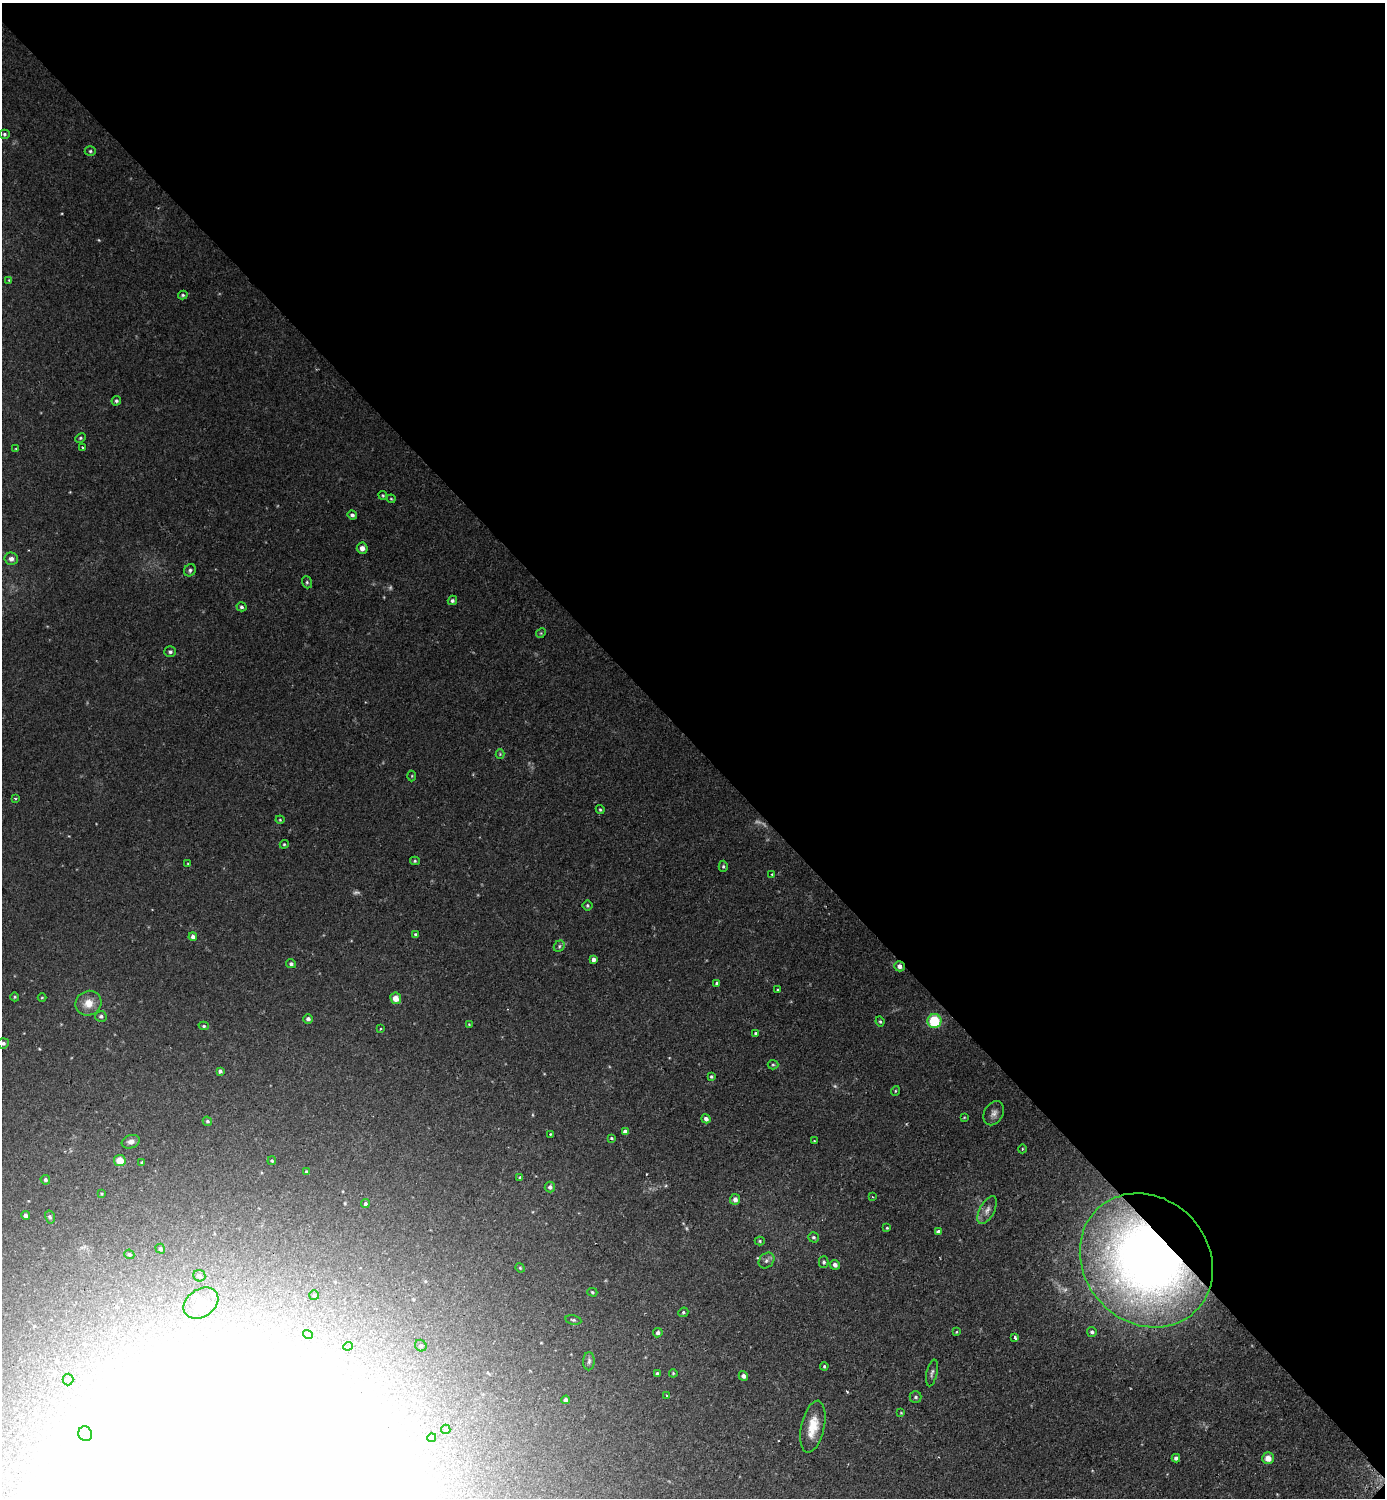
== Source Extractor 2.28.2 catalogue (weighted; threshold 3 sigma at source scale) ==
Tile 3 of 4 x 4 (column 3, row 1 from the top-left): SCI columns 2942-4324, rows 4508-6003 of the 6025 x 6022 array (HDU 1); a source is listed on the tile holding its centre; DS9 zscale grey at full resolution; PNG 1387 x 1500 px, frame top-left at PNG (2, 3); each listed source drawn as its Kron ellipse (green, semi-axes under 4 px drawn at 4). Shown black and unused: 50% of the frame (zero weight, under 2 of 3 exposures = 3% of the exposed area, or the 3 px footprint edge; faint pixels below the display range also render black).
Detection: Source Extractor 2.28.2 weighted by HDU 2 'WHT'; one run over the whole footprint, this tile lists its part. Background 0.0441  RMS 0.0046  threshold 0.0207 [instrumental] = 3 sigma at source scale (4.5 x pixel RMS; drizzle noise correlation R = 1.50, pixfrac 1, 0.05/0.05 arcsec/px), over >= 5 px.
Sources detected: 138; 6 too faint to see at this stretch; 12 inside a brighter object's white glare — neither listed nor drawn; the other 120 listed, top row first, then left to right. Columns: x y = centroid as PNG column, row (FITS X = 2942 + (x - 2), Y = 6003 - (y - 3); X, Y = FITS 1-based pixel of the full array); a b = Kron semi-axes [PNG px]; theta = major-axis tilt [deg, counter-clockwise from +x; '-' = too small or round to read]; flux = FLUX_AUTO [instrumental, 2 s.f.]
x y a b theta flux
4 134 5 4 - 0.73
90 151 5 4 - 0.68
9 280 4 4 - 0.39
183 295 5 4 - 0.64
116 401 5 4 - 0.74
80 438 5 4 - 0.62
83 448 3 2 - 0.41
16 449 4 2 - 0.31
383 495 4 4 - 0.5
391 499 4 4 - 0.41
352 515 5 4 - 1.1
362 548 5 5 - 2.3
11 559 6 6 - 1.9
190 570 6 5 - 0.99
307 582 6 4 -69 0.73
452 600 5 4 - 0.95
241 607 5 4 - 0.82
541 633 5 4 - 0.56
170 652 6 5 - 0.98
500 754 4 4 - 0.52
412 776 5 3 - 0.38
15 798 4 3 - 0.5
600 810 4 3 - 0.52
280 820 4 4 - 0.47
284 844 4 4 - 0.5
415 861 5 4 - 0.56
188 864 4 2 - 0.33
723 866 5 4 - 0.77
772 875 3 3 - 0.58
587 905 5 5 - 0.68
416 934 4 4 - 0.8
193 937 4 4 - 1.6
559 946 6 5 - 0.76
594 959 4 4 - 1.7
291 964 5 4 - 1.1
900 966 5 5 - 2.1
717 983 4 3 - 0.97
777 990 3 2 - 0.57
15 997 4 4 - 0.5
42 998 4 3 - 0.41
396 998 6 5 - 4.3
88 1003 13 12 - 5.8
101 1016 5 5 - 1.2
308 1019 5 5 - 1.2
934 1021 7 7 - 18
880 1022 5 3 - 0.55
469 1024 3 2 - 0.31
204 1026 5 4 - 0.72
381 1029 3 2 - 0.56
756 1033 4 4 - 0.75
3 1043 5 5 - 1.1
773 1065 5 4 - 0.66
220 1071 4 4 - 1.1
711 1077 4 4 - 0.65
895 1091 5 3 - 0.4
994 1113 13 9 62 2.3
964 1117 4 3 - 0.39
706 1119 5 4 - 1.6
207 1121 5 4 - 0.76
625 1132 4 4 - 1.9
550 1134 3 3 - 0.58
611 1138 4 3 - 0.78
814 1141 3 3 - 0.39
131 1142 9 6 17 2
1022 1149 4 3 - 0.37
120 1161 6 5 - 6.5
272 1161 4 4 - 0.56
142 1162 3 3 - 0.5
307 1172 4 3 - 0.8
519 1177 3 3 - 0.41
45 1180 5 4 - 0.95
550 1187 5 5 - 1.4
102 1194 4 3 - 0.4
873 1197 4 2 - 0.31
735 1199 5 5 - 2
365 1204 4 4 - 1.2
987 1210 15 7 62 2.7
25 1215 4 4 - 1.3
50 1217 6 5 - 0.7
887 1228 4 4 - 0.48
938 1232 4 3 - 1.3
813 1237 5 5 - 0.86
760 1241 5 4 - 0.59
160 1249 5 4 - 0.85
129 1254 5 4 - 0.75
766 1260 9 7 45 1.4
1146 1260 71 62 -47 330
824 1262 5 5 - 0.75
835 1265 5 5 - 1.7
520 1268 5 4 - 0.48
199 1276 6 5 - 1.3
592 1292 5 4 - 0.56
314 1295 5 5 - 0.65
201 1303 19 13 35 6.7
683 1312 5 4 - 0.63
573 1320 8 4 -11 0.76
956 1332 3 3 - 0.35
1092 1332 5 5 - 0.92
658 1333 5 4 - 0.95
308 1334 5 4 - 0.66
1015 1337 4 3 - 2.1
348 1346 4 4 - 0.52
421 1346 6 5 - 0.8
589 1361 9 5 88 1.2
824 1366 4 4 - 0.5
673 1373 4 4 - 0.43
932 1373 13 5 78 1.3
657 1374 4 3 - 0.77
743 1376 5 4 - 1.4
68 1379 6 5 - 0.86
667 1396 3 2 - 0.37
916 1397 6 6 - 0.91
566 1400 4 4 - 1.7
901 1413 3 3 - 0.36
813 1427 26 11 78 9.3
446 1429 5 4 - 1.1
85 1434 7 6 - 1.8
432 1438 4 4 - 0.8
1176 1458 4 4 - 1.4
1268 1458 6 6 - 4
Overlapping masked pixels (flux is a lower limit): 2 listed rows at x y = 900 966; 1146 1260
Isophote crosses this tile's border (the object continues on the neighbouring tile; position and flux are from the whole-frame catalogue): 1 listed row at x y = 3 1043